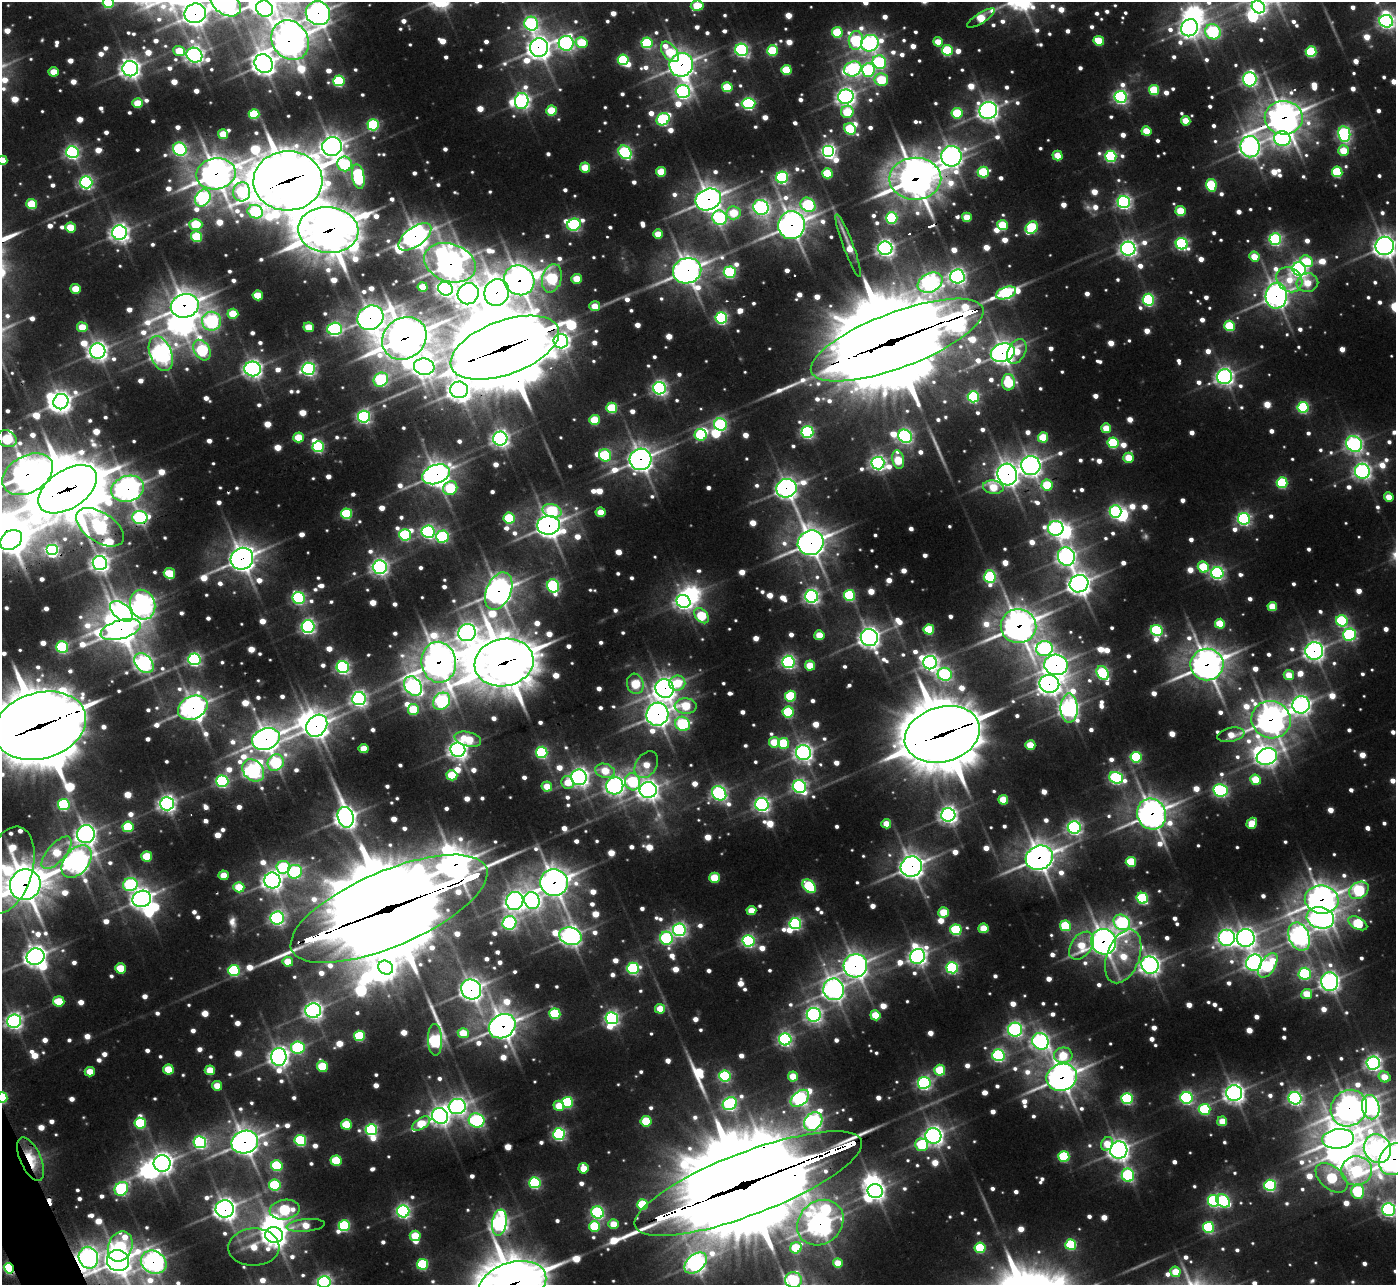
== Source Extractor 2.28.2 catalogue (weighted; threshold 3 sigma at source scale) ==
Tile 7 of 4 x 4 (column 3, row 2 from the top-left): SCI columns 2800-4193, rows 2719-4001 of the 5602 x 5572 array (HDU 1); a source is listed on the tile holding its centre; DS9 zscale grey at full resolution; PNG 1398 x 1287 px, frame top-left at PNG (2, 2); each listed source drawn as its Kron ellipse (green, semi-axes under 4 px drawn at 4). Shown black and unused: <1% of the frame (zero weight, under 2 of 3 exposures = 2% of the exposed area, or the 3 px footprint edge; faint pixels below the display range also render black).
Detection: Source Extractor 2.28.2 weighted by HDU 2 'WHT'; one run over the whole footprint, this tile lists its part. Background 0.0429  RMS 0.0097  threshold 0.0437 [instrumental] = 3 sigma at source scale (4.5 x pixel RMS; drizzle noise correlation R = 1.50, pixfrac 1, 0.05/0.05 arcsec/px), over >= 5 px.
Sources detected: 1559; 14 too faint to see at this stretch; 27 inside a brighter object's white glare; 4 cosmic-ray / hot-pixel residue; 2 long thin detections or spike segments (spike, bleed or trail) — neither listed nor drawn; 24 inside a brighter listed object's ellipse — not listed separately; of the other 1488, all 500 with FLUX_AUTO >= 27.6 (the completeness limit of this list) listed and drawn (988 fainter detections not listed), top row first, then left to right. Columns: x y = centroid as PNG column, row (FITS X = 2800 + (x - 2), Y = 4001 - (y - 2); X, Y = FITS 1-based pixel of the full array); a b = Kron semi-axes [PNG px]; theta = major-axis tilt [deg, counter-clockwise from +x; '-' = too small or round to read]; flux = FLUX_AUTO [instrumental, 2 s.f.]
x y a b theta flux
108 3 5 5 - 81
226 3 17 11 -36 770
697 6 6 5 - 58
1258 7 7 6 - 460
264 9 8 8 - 300
195 13 11 9 19 930
318 13 12 11 - 930
981 18 16 5 33 64
1386 21 7 6 - 400
531 24 7 6 - 320
1189 28 9 8 - 690
837 32 5 5 - 91
1213 32 8 7 - 270
290 40 21 17 -54 2300
856 40 9 7 83 210
1099 41 5 5 - 56
581 42 6 5 - 66
938 42 5 5 - 29
566 43 7 7 - 420
647 43 5 5 - 140
870 43 9 8 - 460
539 47 9 9 - 1000
742 50 6 6 - 330
947 50 5 5 - 120
179 51 6 5 - 43
772 51 5 5 - 94
670 52 12 7 -53 75
1311 52 5 5 - 130
194 55 8 7 - 640
623 60 5 5 - 130
879 62 7 6 - 230
264 64 10 8 -53 960
681 65 12 11 - 1000
130 69 8 7 - 760
853 69 9 7 24 380
786 70 5 5 - 67
868 70 7 6 - 210
53 72 5 4 - 32
1250 79 7 6 - 370
881 80 7 6 - 85
339 81 5 5 - 170
727 87 5 5 - 77
1154 90 5 5 - 81
683 92 7 6 - 420
846 97 8 7 - 660
1121 97 6 6 - 350
522 101 8 6 80 510
138 103 5 5 - 50
748 103 7 5 1 260
551 110 5 5 - 63
988 110 9 8 - 780
847 112 6 6 - 68
957 113 5 5 - 91
254 114 5 5 - 94
1284 118 19 16 -1 1300
663 119 7 6 - 220
1186 121 5 4 - 40
373 125 6 5 - 180
850 129 6 5 - 120
1146 131 5 5 - 46
223 134 5 5 - 41
1344 134 8 6 -82 330
1282 139 8 7 - 400
332 146 10 9 - 910
1250 147 10 9 - 760
180 149 7 6 - 330
829 151 6 6 - 410
1344 151 5 5 - 44
72 152 6 6 - 370
625 152 7 6 - 270
1058 155 5 4 - 41
951 156 10 10 - 820
1111 156 5 5 - 220
2 160 5 4 - 37
345 164 7 7 - 170
585 168 5 5 - 43
661 172 5 5 - 47
983 172 5 5 - 110
1337 172 5 5 - 110
827 173 5 5 - 77
216 174 20 15 10 1600
358 176 13 6 -80 220
782 177 6 6 - 270
915 179 26 21 1 1800
288 181 34 29 2 6700
86 182 6 6 - 340
1211 185 6 5 - 120
242 192 9 8 - 120
203 198 9 7 55 360
708 199 13 10 24 1200
1124 202 6 6 - 410
32 204 5 5 - 76
808 205 8 6 -36 210
761 207 8 7 - 480
1181 211 5 5 - 62
255 212 8 6 -21 170
734 213 7 6 - 51
967 217 5 4 - 41
720 218 7 7 - 250
892 218 6 5 - 170
196 224 6 5 - 79
574 225 7 6 - 260
792 225 14 13 - 1200
1002 225 5 5 - 79
71 228 5 5 - 50
1032 228 7 5 47 150
328 230 30 23 -4 4300
119 232 7 7 - 710
658 234 5 5 - 35
197 236 5 5 - 96
415 237 19 9 36 1100
1275 239 6 5 - 270
1182 244 6 5 - 280
848 245 33 5 -69 30
1385 246 9 9 - 850
885 248 7 7 - 540
1128 249 7 7 - 570
1254 257 5 5 - 39
1307 261 6 5 - 59
450 263 26 19 -19 1500
1299 269 7 6 - 520
687 271 14 12 20 1400
730 272 6 5 - 220
957 276 7 7 - 460
552 278 14 9 75 210
577 279 5 5 - 40
519 280 16 14 -38 1300
1289 280 14 11 -39 28
930 283 13 9 26 600
1307 283 11 9 9 35
423 287 5 5 - 41
76 289 5 5 - 44
445 289 7 6 - 570
497 292 13 12 - 1300
1006 293 10 5 20 280
468 294 11 10 - 710
258 295 5 5 - 40
1276 296 13 10 87 980
1148 300 6 5 - 210
185 306 14 11 13 1400
595 306 5 5 - 31
233 314 5 5 - 47
370 318 13 11 33 1100
721 318 6 5 - 260
212 321 9 9 - 350
1230 326 5 5 - 93
82 327 5 5 - 35
309 327 5 5 - 34
335 329 7 6 - 290
404 338 23 20 36 2800
897 340 91 27 21 26000
561 341 7 7 - 570
505 348 57 27 20 17000
202 350 11 7 -59 200
98 351 8 7 - 710
1017 351 13 8 63 33
1003 353 12 9 18 960
161 354 18 11 -68 870
424 367 10 8 -7 730
253 369 8 7 - 590
308 369 6 6 - 390
1224 377 7 7 - 600
381 380 7 6 - 240
1008 382 8 6 88 96
659 388 6 6 - 430
459 390 9 8 - 890
973 397 6 5 - 200
61 402 8 7 - 810
1303 407 5 5 - 180
612 408 5 5 - 93
364 417 6 6 - 340
595 420 5 5 - 61
720 424 6 6 - 260
1106 428 5 5 - 37
807 432 6 6 - 270
700 435 6 5 - 110
905 436 7 6 - 400
298 437 5 5 - 46
1043 437 5 5 - 61
7 439 10 8 -31 120
500 439 7 7 - 590
1113 443 5 5 - 130
1354 444 8 7 - 450
318 447 6 5 - 180
605 455 6 6 - 130
1129 458 5 5 - 36
641 459 11 10 - 990
898 460 9 6 -78 60
878 463 6 6 - 490
1031 466 10 9 - 720
1362 471 7 7 - 480
28 474 27 18 30 1700
436 474 14 9 20 1300
1007 474 11 9 -76 910
1282 483 5 5 - 140
1047 485 5 5 - 73
993 487 10 6 -7 49
450 488 7 6 - 110
786 488 10 9 - 860
68 489 33 19 34 6400
128 489 17 13 17 1200
1389 497 5 4 - 29
552 511 10 6 -14 120
1115 511 6 6 - 280
601 512 5 5 - 31
347 514 5 5 - 130
140 517 8 6 -3 300
509 518 5 5 - 110
1244 519 6 6 - 330
549 525 11 9 5 1200
100 527 27 15 -33 440
1056 528 7 7 - 400
428 532 6 6 - 350
405 535 6 5 - 160
442 536 6 6 - 210
11 540 12 9 37 1800
811 543 13 12 - 1500
52 550 6 5 - 340
1066 556 9 8 - 580
242 559 11 10 - 1300
100 563 7 7 - 720
380 567 7 6 - 560
1203 567 6 5 - 88
169 573 6 5 - 62
1217 573 6 6 - 330
990 577 6 6 - 210
1079 584 9 8 - 1100
553 586 7 6 - 270
499 591 20 12 66 1200
849 595 5 5 - 140
812 596 6 6 - 440
299 598 6 6 - 260
683 601 7 6 - 580
143 605 15 12 -75 720
1272 606 5 4 - 44
121 611 13 8 -40 270
701 616 8 6 -49 88
1342 621 6 5 - 180
1220 624 5 5 - 61
308 626 6 6 - 410
1018 626 18 17 - 1300
121 629 21 9 16 1400
929 629 5 5 - 76
1157 630 6 5 - 200
467 633 9 8 - 740
819 635 5 5 - 39
1349 635 6 6 - 230
869 637 9 8 - 850
62 647 6 5 - 200
1044 649 8 7 - 310
1314 651 9 9 - 600
194 659 6 6 - 330
439 662 20 17 -82 1600
504 662 30 23 13 5100
788 662 6 6 - 360
144 663 11 8 -46 570
930 663 7 6 - 550
1056 665 12 10 -12 670
1207 665 16 16 - 1500
810 666 5 5 - 42
343 667 6 6 - 340
1103 673 7 5 -59 240
945 674 7 6 - 280
1289 675 5 5 - 34
677 683 8 7 - 53
635 684 10 8 -73 74
1049 684 10 9 - 750
413 686 10 8 -54 540
665 688 9 9 - 890
790 696 5 5 - 110
359 699 7 6 - 520
442 701 9 7 43 310
1301 705 8 8 - 660
686 706 11 7 -3 55
193 708 15 11 25 1000
1069 708 14 8 -89 680
413 709 5 5 - 70
788 712 5 5 - 120
657 714 12 11 - 1100
1271 720 20 18 -20 1200
683 724 8 6 -38 180
40 726 47 33 16 15000
317 726 12 9 51 1100
942 734 38 27 16 10000
1231 735 14 6 11 29
266 739 14 10 21 1400
468 739 13 7 -14 54
774 742 5 5 - 43
783 743 5 5 - 95
1030 745 5 4 - 47
364 749 5 4 - 32
458 750 7 7 - 740
542 752 6 5 - 210
803 753 7 7 - 630
1267 756 10 8 19 640
1136 757 5 5 - 170
276 763 9 7 47 170
646 765 15 10 56 29
253 770 12 9 -49 560
605 771 10 7 -14 39
452 775 5 5 - 66
579 777 8 7 - 600
1116 778 7 5 -19 280
1255 780 5 5 - 52
222 781 6 6 - 240
568 782 6 6 - 29
633 782 9 7 -75 140
615 786 9 8 - 630
799 786 7 6 - 380
547 787 5 5 - 30
648 790 8 8 - 890
1221 790 7 6 - 310
719 793 8 6 -45 470
1003 800 5 5 - 47
167 804 7 6 - 620
762 804 6 6 - 460
64 805 6 5 - 180
1152 814 16 14 -63 1400
948 815 7 7 - 630
346 817 10 8 -72 960
1252 823 6 5 - 41
886 824 5 4 - 28
128 827 5 5 - 93
1074 827 6 6 - 430
86 834 9 9 - 760
57 853 20 9 49 54
147 856 5 5 - 64
1039 858 14 12 26 1400
77 862 18 12 49 1100
1131 862 5 5 - 73
911 866 11 10 - 1100
283 867 7 6 - 150
8 870 45 24 73 210
295 872 7 7 - 230
223 875 5 5 - 29
714 878 5 5 - 56
272 880 8 8 - 760
554 883 14 13 - 1600
25 885 16 15 - 2100
130 885 7 6 - 240
809 886 8 5 -48 160
239 887 5 5 - 45
1359 890 10 8 32 210
1142 898 6 5 - 170
142 899 9 8 - 970
1322 899 17 14 -8 1100
532 900 9 7 -63 520
515 901 9 8 - 630
389 909 106 37 23 39000
751 910 5 4 - 29
943 912 5 5 - 51
277 918 7 6 - 400
1320 918 14 10 -13 610
1122 922 9 7 -36 280
509 923 7 6 - 380
795 923 6 5 - 270
1358 923 10 6 -28 110
1065 926 5 5 - 89
983 928 5 4 - 36
679 930 6 6 - 360
956 930 5 5 - 130
570 936 11 8 -18 890
1227 937 8 8 - 520
1299 937 14 10 -68 710
666 938 6 6 - 270
1246 938 9 9 - 750
748 941 6 6 - 300
1103 942 13 12 - 1200
1081 946 16 10 53 49
918 956 8 7 - 630
1123 956 28 16 69 60
35 957 9 8 - 950
288 962 5 5 - 36
1254 963 8 7 - 520
1150 965 9 8 - 780
1268 965 14 7 57 190
855 966 12 11 - 890
120 968 5 5 - 53
386 968 7 6 - 650
633 968 6 5 - 220
952 968 6 5 - 230
234 970 6 5 - 160
1305 974 6 6 - 190
1330 982 9 8 - 590
471 989 10 9 - 820
834 989 11 10 - 810
1307 994 5 5 - 36
59 1001 6 5 - 50
660 1009 5 5 - 36
313 1011 7 7 - 660
555 1014 5 5 - 120
814 1015 7 7 - 520
875 1015 5 5 - 48
612 1018 6 6 - 390
14 1021 7 6 - 570
502 1026 14 11 33 1400
1015 1030 7 7 - 380
463 1033 5 5 - 39
359 1036 5 5 - 100
785 1039 6 6 - 360
435 1040 16 7 -88 360
1040 1041 8 8 - 510
298 1047 7 6 - 190
998 1055 6 6 - 260
1063 1055 9 8 - 47
279 1057 9 8 - 830
1373 1063 7 6 - 500
322 1066 6 5 - 75
168 1069 5 5 - 51
210 1070 5 5 - 36
940 1070 5 5 - 73
90 1072 5 5 - 28
725 1076 6 5 - 180
793 1076 5 5 - 34
1062 1077 15 13 19 1200
1384 1077 6 5 - 33
924 1083 6 6 - 330
217 1086 5 5 - 28
1234 1093 8 8 - 750
2 1098 5 5 - 130
800 1098 10 7 39 410
1127 1098 5 5 - 210
1186 1098 6 6 - 300
1295 1098 6 6 - 390
567 1102 5 5 - 150
730 1104 7 6 - 340
559 1106 5 5 - 36
457 1107 8 7 - 610
1371 1107 12 8 -78 510
1349 1108 19 17 49 1100
1204 1109 6 5 - 130
440 1116 8 7 - 770
477 1120 8 7 - 320
646 1121 5 5 - 76
813 1121 10 8 48 470
1222 1121 5 5 - 32
140 1123 6 5 - 130
421 1124 10 5 33 56
346 1125 5 5 - 64
371 1130 6 5 - 250
559 1134 6 6 - 280
933 1136 8 8 - 700
1338 1139 16 10 6 1400
300 1140 6 5 - 180
200 1142 6 6 - 300
245 1142 13 11 19 1300
1107 1144 7 5 60 35
922 1145 6 6 - 100
1377 1148 15 13 -55 470
1119 1150 8 8 - 720
1064 1156 5 5 - 130
31 1159 23 10 -66 49
1394 1159 17 14 52 1300
336 1161 5 5 - 74
162 1163 8 8 - 840
277 1166 6 5 - 120
583 1168 5 5 - 34
1357 1171 15 14 - 150
1128 1175 6 6 - 240
1332 1178 18 11 -40 130
535 1183 5 5 - 190
748 1184 121 31 21 42000
275 1185 6 5 - 150
1270 1185 6 5 - 230
121 1189 7 6 - 240
875 1191 7 7 - 580
1358 1191 7 6 - 160
1213 1201 6 5 - 230
1223 1201 7 6 - 200
642 1205 5 5 - 93
225 1209 9 8 - 850
285 1210 15 10 9 160
1389 1210 6 6 - 440
403 1211 6 6 - 390
597 1212 6 6 - 260
499 1223 13 7 81 610
820 1223 25 21 42 950
614 1224 5 5 - 35
306 1225 19 6 5 29
344 1226 5 5 - 170
595 1226 5 5 - 100
1208 1227 5 5 - 170
274 1235 9 8 - 1100
415 1236 5 5 - 49
1071 1245 5 5 - 120
120 1247 15 12 67 140
254 1247 25 18 2 41
796 1248 6 5 - 72
980 1248 5 5 - 94
88 1258 11 9 -70 670
118 1261 11 10 - 1300
154 1262 13 11 -30 710
696 1263 13 8 40 640
838 1263 5 4 - 34
422 1264 5 5 - 130
9 1268 5 4 - 220
1175 1272 5 5 - 39
793 1280 8 8 - 160
324 1282 6 6 - 400
513 1284 34 21 17 4700
Overlapping masked pixels (flux is a lower limit): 82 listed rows (the first 20) at x y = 195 13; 318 13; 290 40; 539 47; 681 65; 1284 118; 1250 147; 216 174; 915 179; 288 181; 708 199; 792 225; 328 230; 415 237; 450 263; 687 271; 519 280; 497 292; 1276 296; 185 306
Isophote crosses this tile's border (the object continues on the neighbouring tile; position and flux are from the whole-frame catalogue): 20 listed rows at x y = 108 3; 226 3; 697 6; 1258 7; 195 13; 318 13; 2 160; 1385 246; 7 439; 28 474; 11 540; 40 726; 8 870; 25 885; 2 1098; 1394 1159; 1389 1210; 793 1280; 324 1282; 513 1284